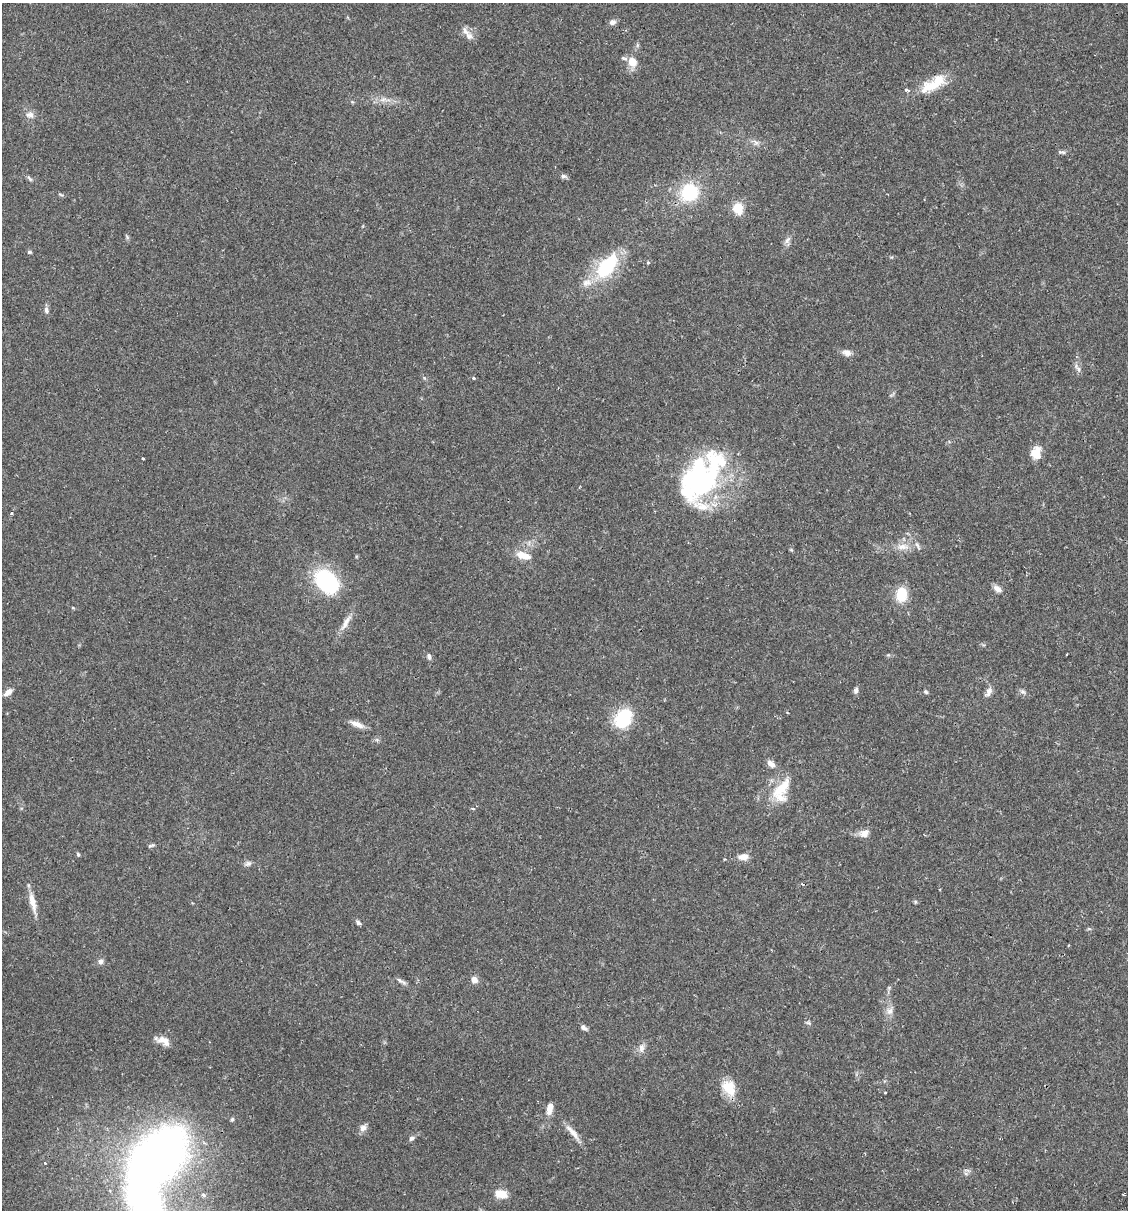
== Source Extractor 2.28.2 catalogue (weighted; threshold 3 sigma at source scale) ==
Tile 6 of 4 x 4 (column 2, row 2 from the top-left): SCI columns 1299-2424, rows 2432-3639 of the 4966 x 4858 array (HDU 1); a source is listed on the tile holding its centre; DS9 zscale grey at full resolution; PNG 1130 x 1212 px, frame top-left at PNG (2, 3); no overlay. Shown black and unused: <1% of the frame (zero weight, under 2 of 3 exposures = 3% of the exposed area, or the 3 px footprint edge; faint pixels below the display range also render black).
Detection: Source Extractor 2.28.2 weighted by HDU 2 'WHT'; one run over the whole footprint, this tile lists its part. Background 0.0646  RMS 0.005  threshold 0.0225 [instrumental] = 3 sigma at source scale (4.5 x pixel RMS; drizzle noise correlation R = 1.50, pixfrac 1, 0.05/0.05 arcsec/px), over >= 5 px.
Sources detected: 81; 3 inside a brighter object's white glare — not listed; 5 inside a brighter listed object's ellipse — not listed separately; the other 73 listed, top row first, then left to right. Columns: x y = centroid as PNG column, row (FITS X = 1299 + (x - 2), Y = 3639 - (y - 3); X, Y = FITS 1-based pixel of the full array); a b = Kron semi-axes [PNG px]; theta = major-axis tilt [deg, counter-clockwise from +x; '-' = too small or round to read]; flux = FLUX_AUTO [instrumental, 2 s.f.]
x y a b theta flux
612 22 8 7 - 2
469 36 12 10 -57 3.1
637 45 6 4 -72 0.77
632 62 12 10 -61 6.6
933 84 38 14 30 14
384 99 7 5 43 1.5
30 115 12 8 -7 2.8
756 143 10 6 -51 1.8
1062 152 10 5 -1 1.2
563 176 7 6 - 1.2
29 178 10 4 -45 1.1
689 192 19 18 - 26
61 195 6 4 -20 0.64
738 208 11 10 - 9.6
127 237 7 4 -73 0.78
787 240 12 5 56 2
29 252 5 4 - 0.76
648 263 4 4 - 0.63
607 266 35 17 53 32
46 310 10 6 -76 1.6
847 352 12 8 -16 2.7
1078 368 13 5 -55 1.7
473 378 4 3 - 0.81
1036 453 12 9 86 8.2
143 458 3 2 - 0.65
697 481 50 40 68 90
12 513 4 4 - 0.5
903 547 18 8 -2 5.2
523 555 20 9 -17 6.2
326 581 29 19 -46 44
997 589 12 7 -35 2.5
901 595 16 12 89 11
73 608 5 3 - 0.42
346 622 26 7 59 4.7
429 656 8 5 -70 1.4
856 691 8 5 73 1.5
8 692 12 6 38 2.7
926 692 6 5 - 0.81
989 692 13 7 58 2.7
1023 692 8 6 -30 1.3
623 719 24 17 59 23
357 724 19 6 -21 3.9
771 764 12 7 -38 2.9
782 788 36 15 49 15
473 808 5 4 - 0.71
864 833 13 9 17 3.4
151 846 10 4 16 0.93
78 854 6 4 -67 0.7
743 857 12 7 5 4.1
724 859 3 3 - 0.51
248 863 9 7 15 1.6
32 902 26 7 -78 6.2
358 922 7 5 -48 1.2
1068 945 4 2 - 0.39
101 961 8 7 - 1.6
400 980 11 5 -41 1.5
474 980 8 7 - 3.1
889 1011 11 9 74 3
809 1023 5 5 - 0.85
584 1028 8 5 -40 1.6
164 1041 16 9 -28 4.4
641 1048 13 8 83 2.7
729 1088 22 16 -61 10
885 1093 4 2 - 0.39
549 1108 14 7 81 4.2
232 1119 6 5 - 0.74
363 1128 10 8 49 2.4
572 1132 28 6 -48 4.5
412 1138 8 5 28 1.4
156 1158 61 34 50 380
45 1163 4 3 - 0.59
967 1170 10 3 -11 0.94
501 1194 13 8 -12 7.3
Isophote crosses this tile's border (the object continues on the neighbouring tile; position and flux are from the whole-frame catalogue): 1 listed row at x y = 156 1158